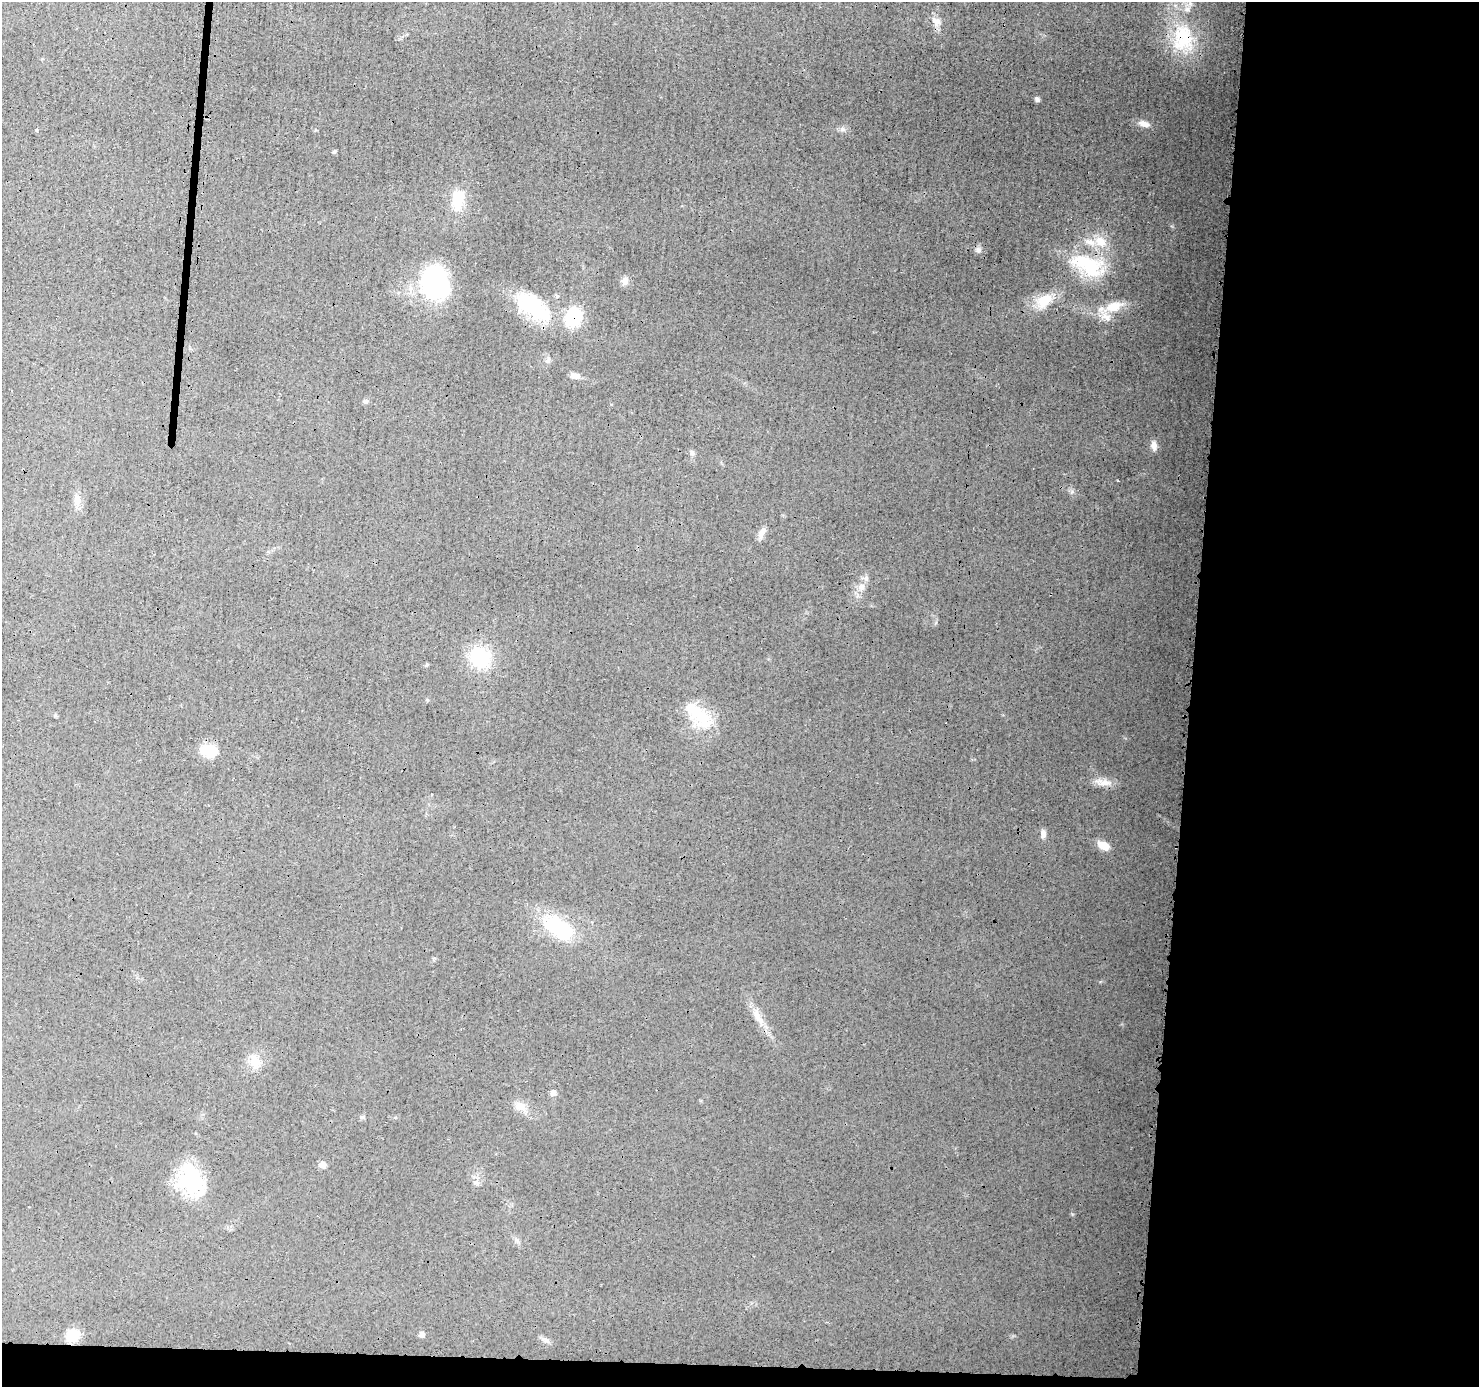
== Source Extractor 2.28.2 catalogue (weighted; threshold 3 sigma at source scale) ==
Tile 9 of 3 x 3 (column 3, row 3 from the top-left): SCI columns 2962-4438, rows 107-1491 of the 4448 x 4462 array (HDU 1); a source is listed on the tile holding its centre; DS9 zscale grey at full resolution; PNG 1481 x 1389 px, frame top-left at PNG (2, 2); no overlay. Shown black and unused: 21% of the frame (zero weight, under 3 of 4 exposures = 1% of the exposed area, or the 3 px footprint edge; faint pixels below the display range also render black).
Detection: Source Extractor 2.28.2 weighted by HDU 2 'WHT'; one run over the whole footprint, this tile lists its part. Background 0.0142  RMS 0.0031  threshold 0.0138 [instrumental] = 3 sigma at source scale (4.5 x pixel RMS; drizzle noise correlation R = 1.50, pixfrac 1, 0.05/0.05 arcsec/px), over >= 5 px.
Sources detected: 45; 1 inside a brighter object's white glare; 1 cosmic-ray / hot-pixel residue — not listed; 2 inside a brighter listed object's ellipse — not listed separately; the other 41 listed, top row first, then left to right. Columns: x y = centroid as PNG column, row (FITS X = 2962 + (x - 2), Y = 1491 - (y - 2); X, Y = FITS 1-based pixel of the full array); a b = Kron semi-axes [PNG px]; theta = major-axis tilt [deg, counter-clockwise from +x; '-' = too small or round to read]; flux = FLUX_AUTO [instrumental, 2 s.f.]
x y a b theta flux
937 21 12 9 -25 2.4
1183 38 43 32 -88 23
1037 99 7 5 -33 0.71
1144 124 16 8 -18 2.2
843 129 7 4 0 0.76
458 202 28 16 -82 7.9
1100 242 17 13 -48 5.3
978 250 8 7 - 1.1
1088 265 46 24 -26 20
625 281 11 8 76 1.5
435 283 33 26 -76 39
1044 300 21 14 41 7.4
533 306 50 23 -36 21
1114 307 23 13 17 6.2
573 317 18 15 69 15
548 360 8 4 64 0.73
575 376 13 6 -11 1.6
365 401 7 5 21 0.6
1154 445 13 7 -85 1.8
692 452 6 5 - 0.68
77 500 16 9 84 2.3
761 533 15 7 69 1.7
861 587 7 7 - 1.2
480 657 20 15 -53 20
426 665 6 4 32 0.39
702 717 34 20 -64 12
208 750 19 15 -47 5.7
1103 782 24 9 -5 3.2
1043 834 11 7 86 1.3
1104 846 14 8 -27 3.8
559 928 34 18 -35 21
757 1016 24 6 -57 3.3
255 1062 14 14 - 4.4
553 1093 7 7 - 1.1
521 1106 17 10 -23 2.9
362 1117 6 5 - 0.54
322 1165 8 6 -21 1.5
191 1181 36 25 -62 19
421 1334 6 5 - 1.1
73 1336 15 13 24 5.3
545 1340 12 5 -25 1
Overlapping masked pixels (flux is a lower limit): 2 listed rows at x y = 1183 38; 573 317
Unlisted compact peaks at least as high as the median listed source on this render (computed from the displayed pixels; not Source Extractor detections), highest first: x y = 1072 491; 1072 1214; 936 623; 1100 982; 334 152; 1171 226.